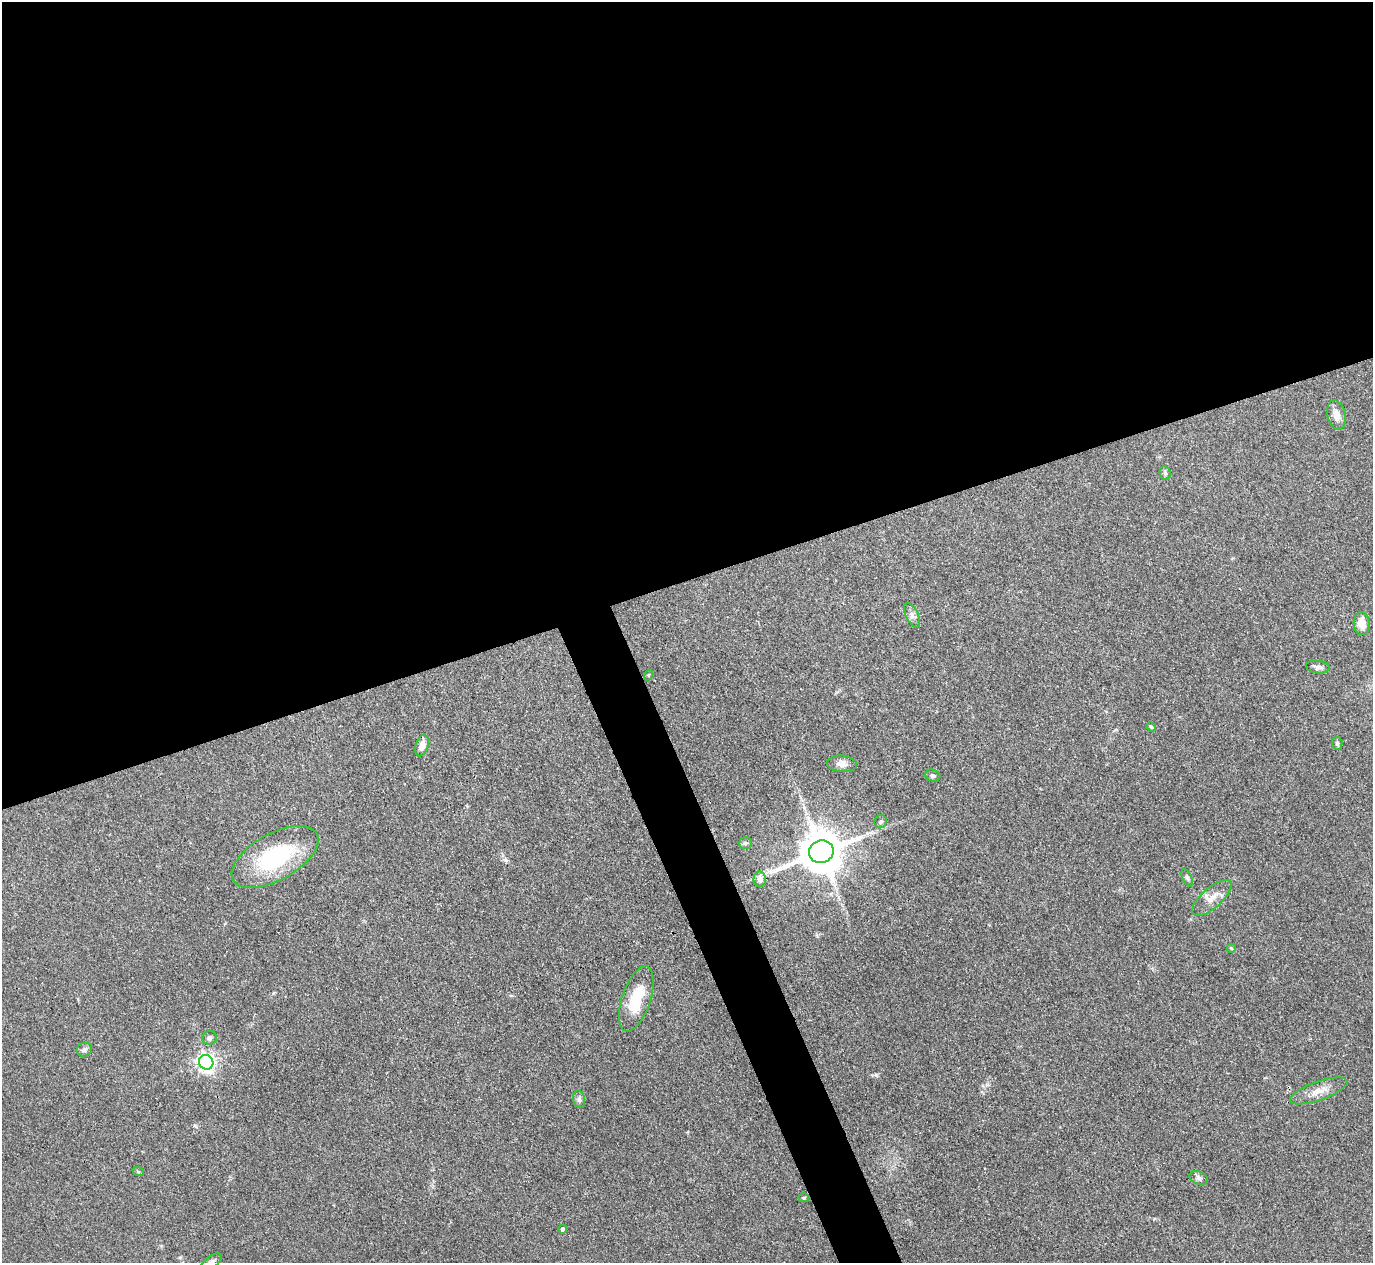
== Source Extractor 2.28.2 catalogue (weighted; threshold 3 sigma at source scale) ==
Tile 2 of 4 x 4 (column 2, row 1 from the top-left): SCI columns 1374-2744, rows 3934-5194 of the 5487 x 5475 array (HDU 1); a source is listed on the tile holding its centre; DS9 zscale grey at full resolution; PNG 1375 x 1265 px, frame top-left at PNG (2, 2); each listed source drawn as its Kron ellipse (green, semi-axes under 4 px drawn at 4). Shown black and unused: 48% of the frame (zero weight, under 3 of 4 exposures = <1% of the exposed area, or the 3 px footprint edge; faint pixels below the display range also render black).
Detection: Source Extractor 2.28.2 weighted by HDU 2 'WHT'; one run over the whole footprint, this tile lists its part. Background 0.0712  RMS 0.0053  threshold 0.0238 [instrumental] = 3 sigma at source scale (4.5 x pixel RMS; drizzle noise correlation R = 1.50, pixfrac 1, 0.05/0.05 arcsec/px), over >= 5 px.
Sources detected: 30; all 30 listed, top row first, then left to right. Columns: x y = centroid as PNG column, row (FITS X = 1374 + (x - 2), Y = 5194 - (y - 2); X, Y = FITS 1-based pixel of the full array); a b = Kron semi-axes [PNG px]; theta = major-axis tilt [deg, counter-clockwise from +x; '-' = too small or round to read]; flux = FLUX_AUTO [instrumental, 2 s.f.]
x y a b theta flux
1336 415 15 9 -77 3.8
1165 473 7 5 -86 0.98
912 615 13 6 -64 2.3
1362 623 11 8 -86 6.2
1318 667 12 6 -6 1.7
649 675 5 3 - 0.49
1151 727 5 4 - 0.63
1337 743 6 5 - 0.88
422 745 11 6 73 4.3
842 764 15 8 -5 3.1
933 776 8 5 -18 1.1
881 822 7 6 - 0.96
746 843 6 5 - 0.98
821 852 12 11 - 2100
275 857 48 23 29 48
1187 878 9 4 -66 1.1
760 879 7 6 - 2.5
1212 898 24 10 41 5.9
1231 948 5 5 - 0.57
636 999 34 14 71 18
209 1038 7 7 - 1.8
84 1050 8 6 23 1.6
206 1062 7 7 - 210
1319 1091 30 9 19 6.6
579 1099 9 6 -79 1.4
138 1171 6 3 -20 0.56
1199 1178 9 6 -24 1.7
804 1198 5 4 - 0.72
563 1229 4 4 - 2.3
211 1262 12 5 38 2
Overlapping masked pixels (flux is a lower limit): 1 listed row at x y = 821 852
Isophote crosses this tile's border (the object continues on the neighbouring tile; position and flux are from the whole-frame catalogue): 1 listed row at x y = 211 1262
Unlisted compact peaks at least as high as the median listed source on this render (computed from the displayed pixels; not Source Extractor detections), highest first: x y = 876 1075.